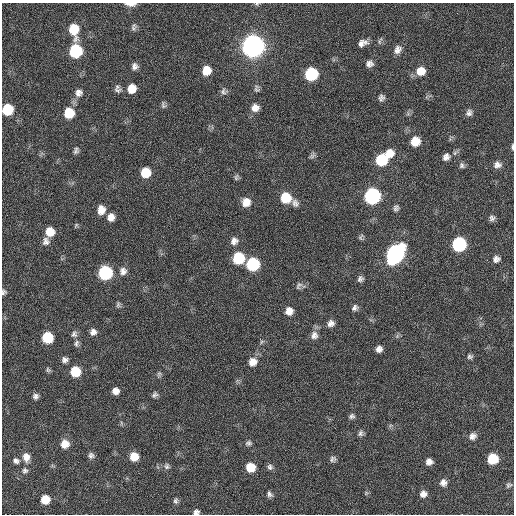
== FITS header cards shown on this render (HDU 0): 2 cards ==
NAXIS1  =                  512 / Axis length
NAXIS2  =                  512 / Axis length

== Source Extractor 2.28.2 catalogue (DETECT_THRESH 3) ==
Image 512 x 512 px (HDU 0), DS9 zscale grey, 1 PNG px = 1 image px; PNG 516 x 516 px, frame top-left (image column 1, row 512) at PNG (2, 3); no overlay
Background 23.1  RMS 5.4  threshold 16.2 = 3 sigma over >= 5 px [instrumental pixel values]
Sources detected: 101; all 101 listed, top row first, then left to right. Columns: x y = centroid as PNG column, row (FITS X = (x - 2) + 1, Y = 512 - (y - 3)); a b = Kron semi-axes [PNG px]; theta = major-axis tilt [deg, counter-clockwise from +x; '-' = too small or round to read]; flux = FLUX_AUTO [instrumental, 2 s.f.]
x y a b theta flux
131 4 10 4 -2 2600
257 4 6 4 6 520
134 27 10 6 67 1000
74 30 13 8 -81 11000
362 43 10 7 21 2100
253 46 10 9 - 390000
398 50 11 8 63 2000
75 51 9 8 - 33000
369 64 9 7 4 1700
135 66 7 7 - 1500
206 70 9 8 - 5400
421 71 10 9 - 4800
311 74 9 8 - 31000
132 89 8 7 - 5200
257 89 10 7 -85 980
117 90 10 7 -8 1200
224 91 9 8 - 1200
79 93 10 9 - 2000
381 98 8 6 64 1200
163 105 10 5 -76 800
255 108 10 9 - 2600
7 109 8 8 - 17000
69 113 9 8 - 10000
469 113 9 7 58 1400
415 141 9 8 - 6200
512 147 7 3 89 630
76 151 8 6 76 960
389 154 11 10 - 4600
312 156 10 5 48 880
446 157 10 8 54 1800
381 160 9 8 - 19000
462 165 7 6 - 900
497 165 10 8 18 1800
145 173 8 8 - 8700
236 177 8 5 79 740
372 196 9 9 - 83000
286 198 9 9 - 11000
246 202 9 8 - 3800
295 203 10 8 -63 1400
396 208 9 7 69 1100
101 210 10 8 87 3300
111 217 8 8 - 2600
492 218 8 8 - 1200
76 225 7 3 55 400
50 232 8 8 - 6100
361 237 9 5 58 690
46 241 10 9 - 1700
234 241 10 8 41 1900
459 244 9 8 - 44000
395 254 11 9 53 140000
238 258 9 8 - 19000
496 259 9 8 - 1600
253 264 9 8 - 31000
123 271 10 9 - 2100
105 273 9 8 - 42000
360 279 8 7 - 1100
299 286 11 6 55 1100
3 292 7 5 87 780
118 305 8 5 75 700
355 308 8 7 - 1200
289 311 8 8 - 2900
331 323 8 7 - 1700
93 332 8 7 - 1700
74 334 9 7 75 1300
314 335 11 9 -87 2100
47 338 8 8 - 16000
262 342 7 4 46 590
76 343 10 6 82 1100
379 349 6 6 - 1700
470 356 7 6 - 850
65 360 7 6 - 1300
253 362 10 9 - 3400
48 370 7 6 - 660
75 371 8 8 - 11000
159 374 8 5 82 710
115 391 6 6 - 2100
154 395 8 6 36 990
35 396 7 7 - 1200
352 416 8 6 32 940
360 433 8 6 87 1000
472 436 10 8 37 1800
248 443 8 6 23 950
65 444 8 8 - 4200
91 455 8 7 - 1200
26 457 10 8 -82 3000
134 457 8 7 - 5700
333 459 7 7 - 1000
493 459 8 7 - 13000
16 461 8 7 - 1200
429 462 6 6 - 1900
167 466 9 7 -62 1100
250 467 8 7 - 7900
270 467 8 7 - 1100
25 470 8 8 - 1100
443 482 8 8 - 1900
509 485 8 6 31 830
270 494 8 6 -60 1000
423 494 8 7 - 2000
45 499 7 7 - 6800
176 501 8 6 79 930
196 512 6 5 - 1100
At the frame edge (FLAGS 8, measured only in part): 6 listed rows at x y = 131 4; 257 4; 7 109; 512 147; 3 292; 196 512